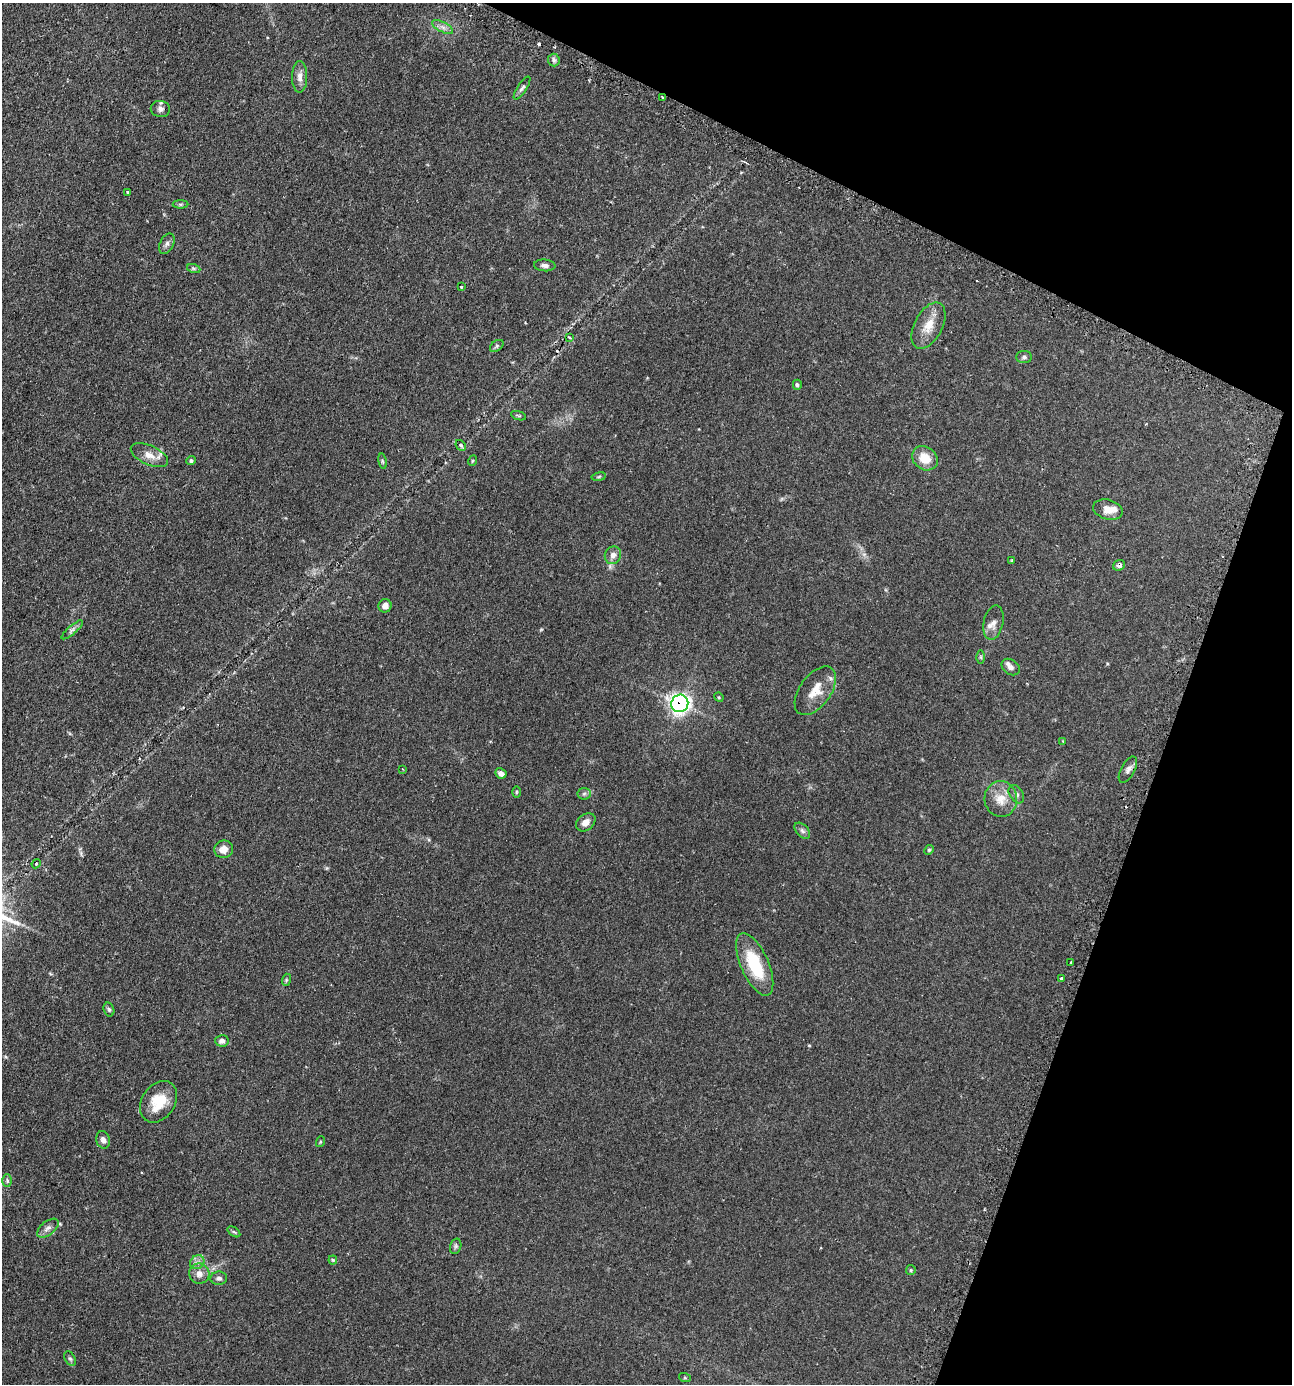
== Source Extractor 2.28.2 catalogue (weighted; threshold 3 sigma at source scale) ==
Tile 8 of 4 x 4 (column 4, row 2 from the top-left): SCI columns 4037-5326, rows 2806-4187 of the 5630 x 5612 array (HDU 1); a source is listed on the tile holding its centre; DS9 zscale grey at full resolution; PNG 1294 x 1386 px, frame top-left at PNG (2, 3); each listed source drawn as its Kron ellipse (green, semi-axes under 4 px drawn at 4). Shown black and unused: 19% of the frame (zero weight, under 2 of 3 exposures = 4% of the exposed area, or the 3 px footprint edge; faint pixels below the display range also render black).
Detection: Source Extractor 2.28.2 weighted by HDU 2 'WHT'; one run over the whole footprint, this tile lists its part. Background 0.152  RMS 0.0074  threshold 0.0331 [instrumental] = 3 sigma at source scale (4.5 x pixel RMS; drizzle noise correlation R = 1.50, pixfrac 1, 0.05/0.05 arcsec/px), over >= 5 px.
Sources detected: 75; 3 cosmic-ray / hot-pixel residue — neither listed nor drawn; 2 inside a brighter listed object's ellipse — not listed separately; the other 70 listed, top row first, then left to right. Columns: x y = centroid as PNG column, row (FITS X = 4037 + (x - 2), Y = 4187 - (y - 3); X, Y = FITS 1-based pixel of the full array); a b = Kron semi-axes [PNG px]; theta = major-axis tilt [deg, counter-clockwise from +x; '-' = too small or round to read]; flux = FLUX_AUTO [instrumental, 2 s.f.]
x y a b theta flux
443 27 11 5 -27 3
554 60 6 6 - 1.7
300 77 16 7 89 4.6
522 88 13 4 56 2.1
662 97 3 2 - 0.76
160 109 10 8 -10 2.9
128 192 3 3 - 1
181 204 8 4 0 1.1
167 244 11 7 62 2.5
545 265 11 6 -4 2.5
194 269 7 4 -19 1.3
461 287 3 3 - 1.3
928 326 25 14 62 12
569 337 4 3 - 0.79
497 346 7 5 37 1.2
1024 357 8 6 0 1.7
797 385 5 4 - 1.4
519 416 8 3 -19 0.9
461 445 6 4 -49 1.3
149 455 20 9 -24 7.2
925 458 14 11 -38 12
191 461 5 4 - 1.4
383 461 8 4 -80 1.1
472 461 5 3 - 0.62
599 477 7 3 9 0.88
1108 510 15 10 -15 6.8
613 555 9 8 - 4.1
1012 560 4 4 - 0.6
1119 565 6 5 - 2.7
385 606 7 6 - 3.1
993 623 17 9 77 4.9
72 630 14 4 40 2.3
981 657 6 4 -89 1.1
1011 667 10 7 -36 2.9
815 691 28 15 54 13
719 697 5 4 - 0.74
680 703 9 8 - 260
1063 741 3 2 - 0.54
402 769 3 2 - 0.51
1128 770 14 7 61 3.2
501 773 6 5 - 3.3
516 792 5 3 - 0.71
584 794 6 6 - 1.5
1016 794 10 6 -57 2.5
1001 799 18 16 -86 11
586 822 11 8 38 4.1
802 831 9 5 -46 2
224 849 9 9 - 5.9
929 850 5 4 - 0.88
36 864 5 3 - 0.64
1071 962 2 2 - 0.64
755 964 33 14 -66 34
1061 978 3 3 - 1.7
286 980 6 4 72 0.88
109 1010 7 5 -73 1.5
222 1041 7 6 - 2.5
159 1102 22 16 55 18
103 1140 9 6 -75 3
320 1142 5 3 - 0.68
7 1181 6 5 - 1.2
48 1228 12 6 38 3.4
234 1232 7 4 -36 0.97
456 1246 8 5 74 1.4
333 1260 4 4 - 0.78
197 1262 8 6 42 2.7
911 1270 5 4 - 0.94
199 1274 10 10 - 5
219 1278 8 6 0 2.2
70 1359 8 5 -62 1.4
685 1378 6 4 -19 0.78
Overlapping masked pixels (flux is a lower limit): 3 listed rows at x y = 662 97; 1119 565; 680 703